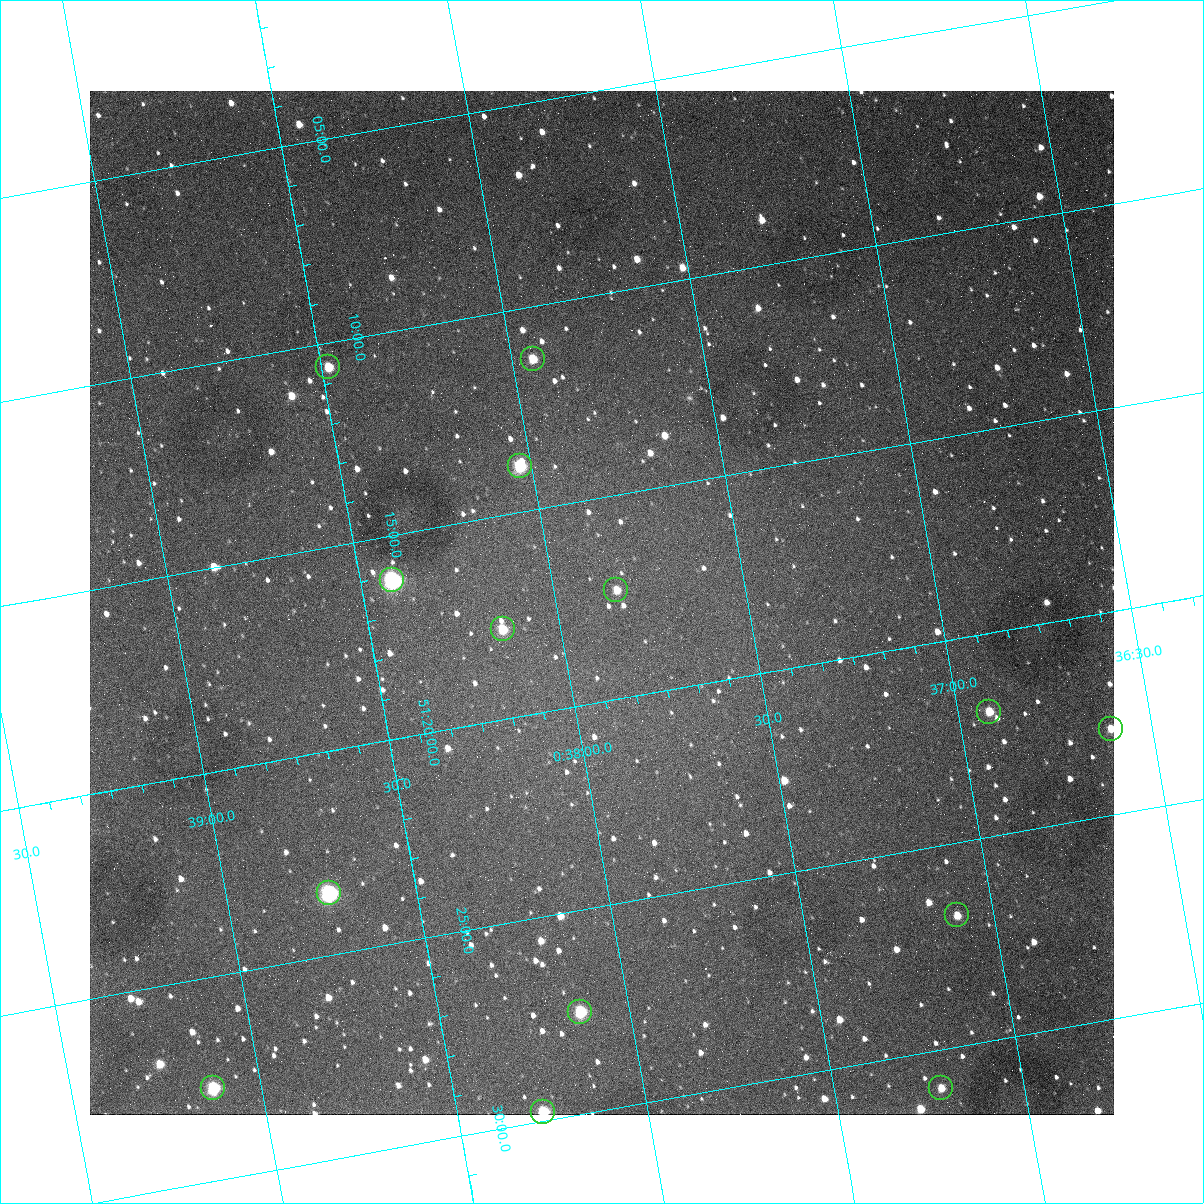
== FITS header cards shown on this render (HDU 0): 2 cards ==
NAXIS1  =                 1024
NAXIS2  =                 1024

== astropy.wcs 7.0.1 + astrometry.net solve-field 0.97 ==
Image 1024 x 1024 px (HDU 0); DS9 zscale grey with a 90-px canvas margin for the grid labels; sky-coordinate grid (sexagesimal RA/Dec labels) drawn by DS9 from the SOLVED WCS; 14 Tycho-2 reference stars matched to detected sources circled (green)
Header WCS: none
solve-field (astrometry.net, Tycho-2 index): SOLVED blind (the file carries no WCS)
Solved WCS: RA---TAN-SIP/DEC--TAN-SIP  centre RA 00:37:53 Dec +51:18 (9.47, +51.29 deg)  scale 1.49 arcsec/px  FOV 25.5' x 25.5'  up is -170 deg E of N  parity flipped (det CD > 0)
(file carries no celestial WCS; the grid is the blind solution)
Tycho-2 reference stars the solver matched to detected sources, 14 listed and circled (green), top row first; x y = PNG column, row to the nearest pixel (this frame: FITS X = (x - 90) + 1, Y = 1024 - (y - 91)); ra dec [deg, ICRS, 3 dp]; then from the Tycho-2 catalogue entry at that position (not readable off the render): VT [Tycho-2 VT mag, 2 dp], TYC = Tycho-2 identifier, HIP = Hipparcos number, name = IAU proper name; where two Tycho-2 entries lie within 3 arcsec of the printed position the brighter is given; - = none
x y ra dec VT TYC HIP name
533 359 9.486 +51.188 10.87 3261-2086-1 - -
328 367 9.620 +51.177 10.71 3261-2090-1 - -
520 466 9.507 +51.231 9.24 3261-2068-1 - -
392 580 9.604 +51.268 7.70 3261-1879-1 3018 -
616 590 9.459 +51.289 11.04 3261-1703-1 - -
503 629 9.538 +51.296 10.24 3261-1493-1 - -
989 712 9.229 +51.365 11.03 3261-2198-1 - -
1111 729 9.152 +51.381 11.06 3261-1519-1 - -
329 893 9.683 +51.391 7.88 3261-1837-1 - -
957 915 9.274 +51.446 10.91 3261-1253-1 - -
580 1012 9.532 +51.458 9.03 3261-1423-1 - -
213 1088 9.782 +51.462 9.45 3261-1155-1 - -
941 1088 9.305 +51.516 11.13 3261-2117-1 - -
543 1112 9.568 +51.496 9.95 3261-2018-1 - -